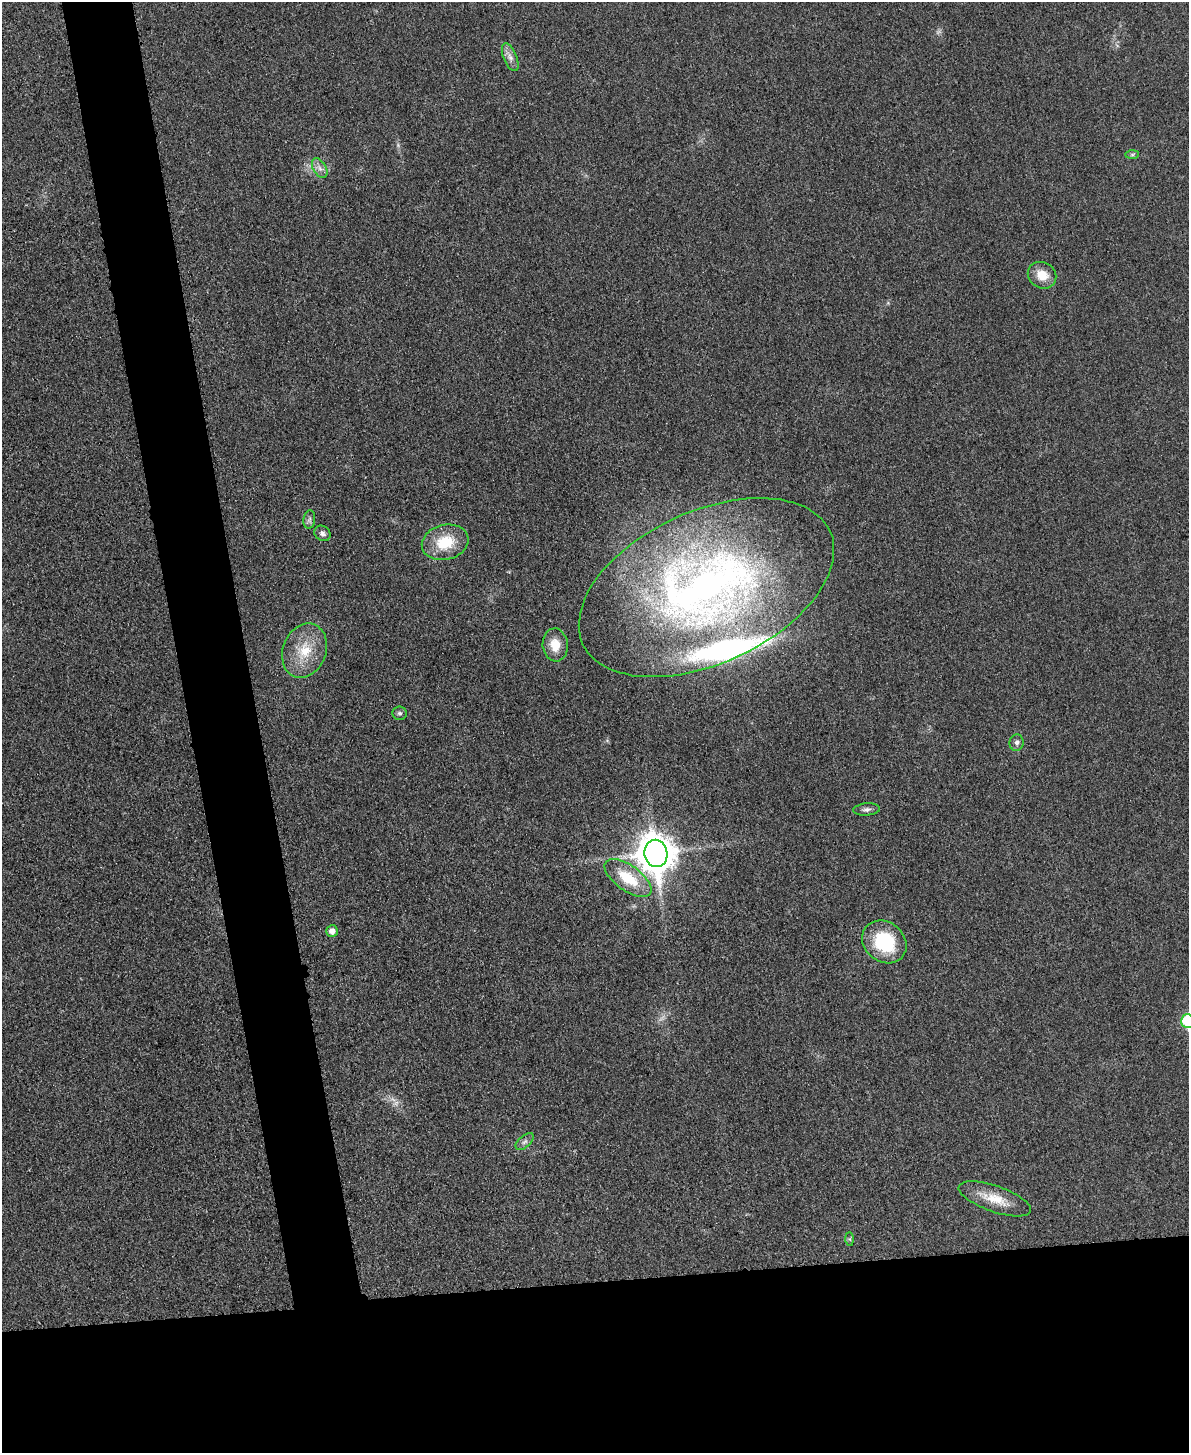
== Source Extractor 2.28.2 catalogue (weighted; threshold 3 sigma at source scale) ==
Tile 11 of 4 x 3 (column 3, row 3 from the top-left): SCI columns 2390-3576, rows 265-1715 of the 4778 x 4763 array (HDU 1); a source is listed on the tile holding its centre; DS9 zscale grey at full resolution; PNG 1191 x 1455 px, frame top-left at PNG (2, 2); each listed source drawn as its Kron ellipse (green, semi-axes under 4 px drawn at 4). Shown black and unused: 17% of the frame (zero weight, under 3 of 4 exposures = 2% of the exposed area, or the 3 px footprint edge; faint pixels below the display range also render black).
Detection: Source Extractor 2.28.2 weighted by HDU 2 'WHT'; one run over the whole footprint, this tile lists its part. Background 0.0706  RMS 0.007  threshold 0.0317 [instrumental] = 3 sigma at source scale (4.5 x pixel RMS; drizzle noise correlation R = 1.50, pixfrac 1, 0.05/0.05 arcsec/px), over >= 5 px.
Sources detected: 24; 2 too faint to see at this stretch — neither listed nor drawn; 1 inside a brighter listed object's ellipse — not listed separately; the other 21 listed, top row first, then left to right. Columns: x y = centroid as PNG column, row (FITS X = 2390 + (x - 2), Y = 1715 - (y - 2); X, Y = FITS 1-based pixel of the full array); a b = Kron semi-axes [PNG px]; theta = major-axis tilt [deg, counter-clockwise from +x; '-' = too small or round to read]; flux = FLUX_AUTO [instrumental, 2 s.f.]
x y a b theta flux
510 57 15 6 -67 4.2
1132 155 7 4 1 1.2
320 168 11 6 -59 3.7
1042 275 15 13 -31 12
309 520 9 6 83 2
322 533 9 7 -38 2.6
445 542 23 17 14 25
706 588 136 76 25 430
555 645 16 12 -83 12
304 651 28 21 70 24
400 713 7 6 - 1.7
1017 743 8 7 - 2.6
866 809 13 6 4 2.7
656 853 14 11 -81 1600
628 878 27 12 -36 25
332 931 6 5 - 4.7
884 942 23 20 -39 44
1188 1021 7 6 - 55
525 1142 11 5 41 2.4
995 1199 38 13 -19 17
850 1239 7 4 -89 1
Isophote crosses this tile's border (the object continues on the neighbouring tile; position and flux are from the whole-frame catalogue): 1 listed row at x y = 1188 1021